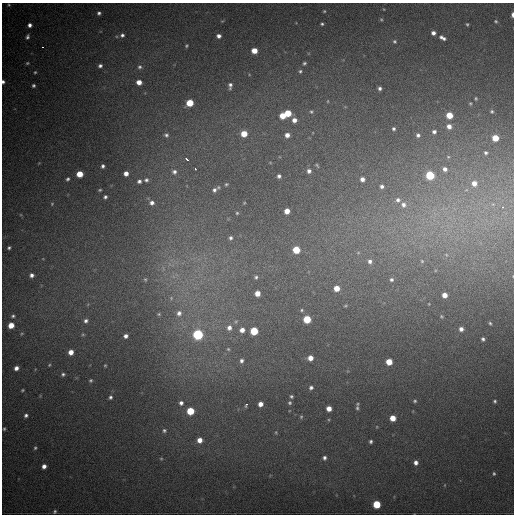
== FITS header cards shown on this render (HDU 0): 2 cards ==
NAXIS1  =                  512
NAXIS2  =                  512

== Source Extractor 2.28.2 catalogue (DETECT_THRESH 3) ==
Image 512 x 512 px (HDU 0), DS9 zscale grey, 1 PNG px = 1 image px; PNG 516 x 516 px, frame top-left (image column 1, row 512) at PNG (2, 3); no overlay
Background 1130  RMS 30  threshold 91.2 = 3 sigma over >= 5 px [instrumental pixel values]
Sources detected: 154; all 154 listed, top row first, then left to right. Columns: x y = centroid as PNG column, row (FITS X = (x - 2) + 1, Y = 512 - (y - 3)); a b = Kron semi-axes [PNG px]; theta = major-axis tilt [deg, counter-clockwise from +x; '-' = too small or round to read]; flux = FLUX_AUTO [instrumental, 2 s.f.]
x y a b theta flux
9 5 5 4 - 2600
324 11 4 4 - 2200
99 13 4 4 - 4700
512 15 5 2 - 8500
381 20 5 4 - 2500
222 21 5 3 - 2100
496 21 5 4 - 2800
322 24 3 3 - 3000
467 24 4 3 - 2500
30 25 4 4 - 7700
433 33 4 4 - 8800
122 35 6 5 - 6000
219 36 5 4 - 8700
27 37 6 4 76 5000
442 38 8 4 -27 8300
394 41 5 4 - 3500
186 46 4 4 - 2700
42 47 3 2 - 2000
254 51 5 5 - 27000
27 63 5 4 - 2500
304 63 3 3 - 3100
100 66 5 4 - 5600
140 67 7 7 - 6700
300 71 4 4 - 2800
35 72 3 3 - 2200
3 82 4 3 - 5100
139 82 6 5 - 18000
230 85 6 4 88 6100
33 86 4 3 - 3700
380 88 4 3 - 5000
476 98 4 3 - 2400
328 101 4 2 - 1400
190 103 5 5 - 56000
470 103 4 3 - 2200
492 111 4 4 - 2800
311 112 4 3 - 2600
288 113 5 5 - 44000
449 115 5 5 - 42000
283 116 5 5 - 34000
294 120 5 5 - 11000
449 126 5 5 - 12000
394 129 3 3 - 3700
434 132 4 4 - 5500
244 134 5 5 - 34000
166 135 7 6 - 6600
287 135 5 5 - 12000
418 135 4 4 - 4700
495 138 5 5 - 43000
486 153 3 3 - 3200
187 159 4 3 - 8400
317 165 6 3 -54 2300
103 166 4 4 - 5000
195 169 3 2 - 5900
445 169 4 4 - 7900
309 171 6 5 - 7300
174 172 7 6 - 7400
126 173 4 4 - 12000
80 174 5 5 - 36000
430 175 5 5 - 110000
279 176 4 4 - 5300
68 179 4 4 - 3900
362 179 5 5 - 9400
146 180 5 5 - 5000
139 181 5 5 - 5700
474 183 6 6 - 15000
226 184 5 4 - 2500
382 186 5 5 - 6300
100 190 4 3 - 2600
214 190 7 6 - 7200
105 197 4 4 - 4300
398 200 8 7 - 9100
152 203 6 6 - 8200
244 203 4 3 - 1700
52 204 5 4 - 2200
493 204 6 4 41 3700
403 205 9 8 - 14000
503 207 4 4 - 3600
287 211 5 4 - 20000
237 213 4 4 - 2500
231 238 6 5 - 5200
9 248 4 3 - 3700
296 250 5 5 - 57000
358 253 6 5 - 3800
446 255 6 5 - 4400
370 261 8 7 - 9600
422 261 6 5 - 4000
32 275 6 6 - 8300
256 277 6 5 - 4000
145 279 5 4 - 2400
391 280 6 6 - 5300
337 288 5 5 - 25000
257 293 5 5 - 20000
444 295 5 4 - 17000
171 298 6 5 - 3700
429 304 3 2 - 1300
345 306 6 3 19 2400
302 310 4 4 - 2600
179 313 8 7 - 11000
159 314 5 4 - 2600
13 316 5 4 - 4000
441 316 4 4 - 2200
307 319 5 5 - 72000
86 321 6 6 - 7000
490 323 4 3 - 2600
11 325 5 5 - 28000
229 328 8 7 - 12000
461 329 5 5 - 9100
242 330 6 5 - 14000
254 331 5 5 - 81000
83 334 6 4 0 2600
198 334 6 6 - 230000
126 336 4 4 - 7600
483 339 4 3 - 4300
228 349 5 5 - 2700
71 352 5 4 - 17000
310 358 5 5 - 18000
241 361 5 5 - 6000
389 362 5 5 - 35000
49 365 4 3 - 1900
105 365 3 3 - 2000
16 368 4 4 - 9700
63 374 4 4 - 3700
91 380 4 4 - 2900
311 388 5 4 - 5100
22 390 3 2 - 2200
291 396 3 3 - 3200
110 397 4 4 - 4400
415 401 4 4 - 2900
495 401 4 4 - 3300
181 403 5 5 - 6700
290 403 5 4 - 3200
260 404 5 4 - 13000
358 404 5 4 - 2000
246 405 4 3 - 4000
357 408 6 4 80 3600
329 409 5 4 - 18000
190 411 5 5 - 68000
26 415 4 4 - 5100
301 417 5 4 - 2700
393 418 5 5 - 29000
4 429 3 3 - 2600
164 430 5 4 - 3600
276 432 5 5 - 2300
199 440 5 5 - 16000
371 441 4 3 - 4200
35 448 5 4 - 2900
161 458 5 3 - 1900
324 458 5 5 - 5900
416 463 5 5 - 9000
44 466 4 4 - 10000
494 474 4 3 - 3100
445 485 5 3 - 1500
377 504 5 5 - 82000
55 511 5 4 - 3200
At the frame edge (FLAGS 8, measured only in part): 2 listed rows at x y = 512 15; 3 82